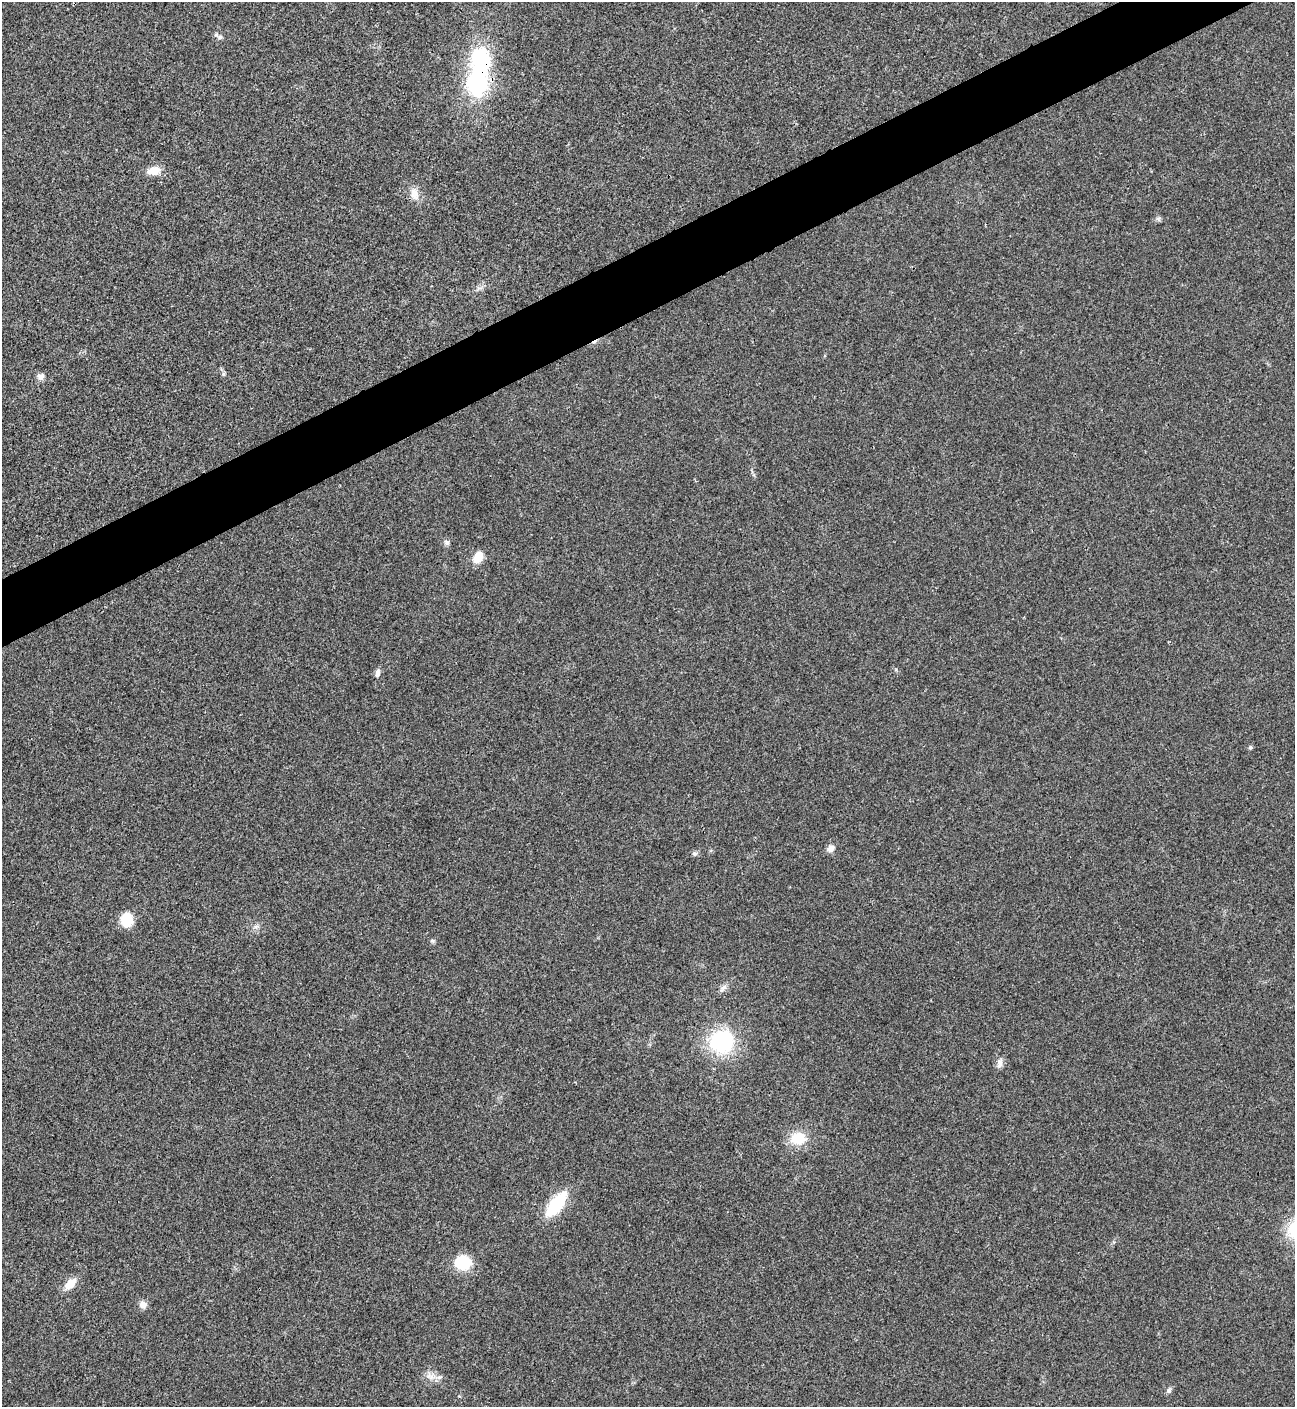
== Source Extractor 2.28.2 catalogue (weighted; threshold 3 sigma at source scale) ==
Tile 10 of 4 x 4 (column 2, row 3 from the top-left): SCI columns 1590-2882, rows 1410-2814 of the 5625 x 5637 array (HDU 1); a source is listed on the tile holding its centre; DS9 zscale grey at full resolution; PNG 1297 x 1409 px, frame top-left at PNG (2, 2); no overlay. Shown black and unused: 4% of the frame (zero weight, under 3 of 4 exposures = <1% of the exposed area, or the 3 px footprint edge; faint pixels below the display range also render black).
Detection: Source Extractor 2.28.2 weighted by HDU 2 'WHT'; one run over the whole footprint, this tile lists its part. Background 0.0192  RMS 0.0056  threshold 0.0252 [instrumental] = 3 sigma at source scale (4.5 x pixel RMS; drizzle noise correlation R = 1.50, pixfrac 1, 0.05/0.05 arcsec/px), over >= 5 px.
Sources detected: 28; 1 cosmic-ray / hot-pixel residue — not listed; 1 inside a brighter listed object's ellipse — not listed separately; the other 26 listed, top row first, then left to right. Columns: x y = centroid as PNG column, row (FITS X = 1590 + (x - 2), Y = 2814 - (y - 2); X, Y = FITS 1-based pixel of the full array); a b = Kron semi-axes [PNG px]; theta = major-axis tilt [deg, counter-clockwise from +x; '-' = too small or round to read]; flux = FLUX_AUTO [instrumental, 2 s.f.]
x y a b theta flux
220 37 9 5 -17 1.6
477 83 26 20 87 57
154 171 17 10 8 6.6
414 194 18 11 -80 5.4
1158 219 7 5 -30 1.2
223 374 7 4 -71 0.92
41 377 9 8 - 2.6
446 543 7 7 - 1.7
478 557 11 8 56 9.7
377 673 11 6 82 2.2
1250 747 5 4 - 1.2
831 849 9 7 70 3.5
695 854 7 7 - 1.3
126 920 13 11 88 14
256 926 7 4 19 1.2
432 941 7 5 -20 1
723 988 13 6 39 2.4
722 1042 16 16 - 67
1000 1063 13 6 80 2.9
798 1138 18 14 6 15
556 1204 28 11 52 32
462 1262 15 14 - 20
70 1284 14 8 44 7.9
143 1305 10 9 - 3.3
430 1376 15 10 -27 4.8
1169 1390 7 6 - 1.4
Overlapping masked pixels (flux is a lower limit): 1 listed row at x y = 477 83